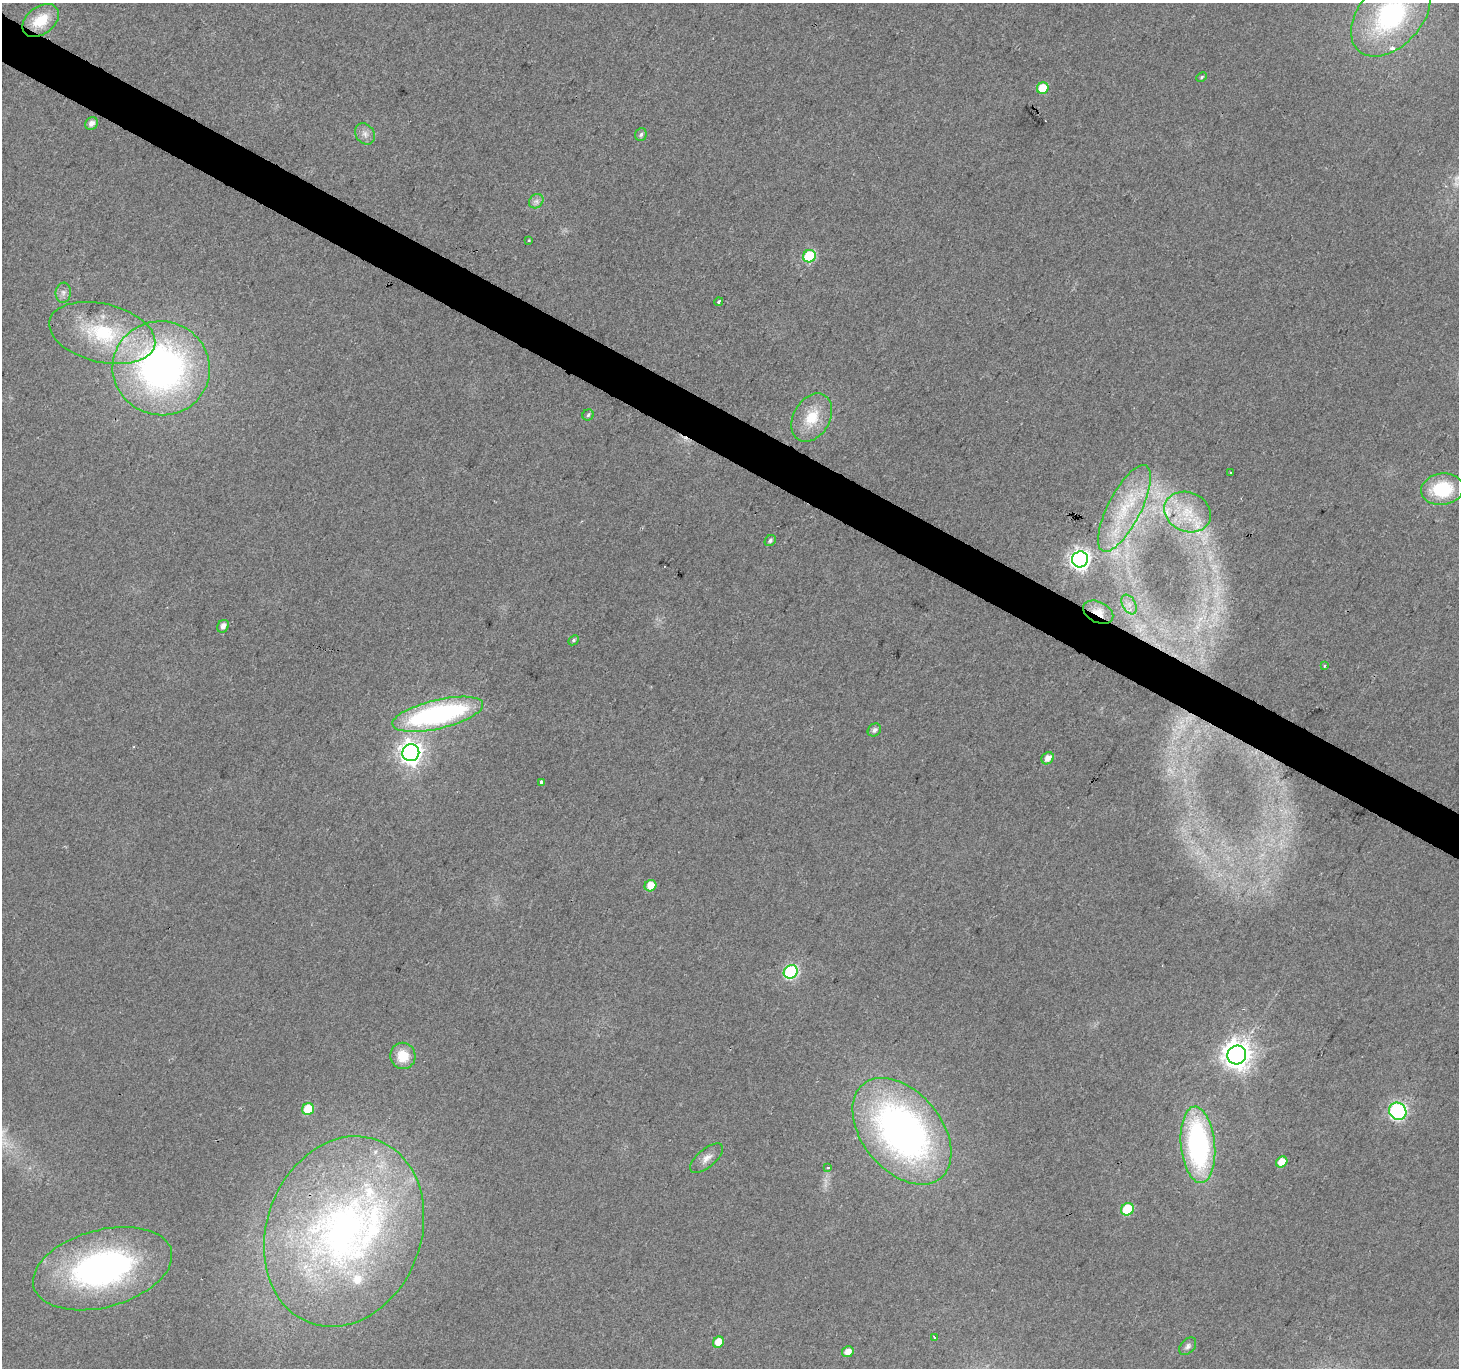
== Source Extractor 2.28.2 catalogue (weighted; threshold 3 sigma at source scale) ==
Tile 11 of 4 x 4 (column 3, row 3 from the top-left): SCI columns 2922-4378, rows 1627-2992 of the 5836 x 5917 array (HDU 1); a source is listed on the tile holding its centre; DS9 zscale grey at full resolution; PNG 1461 x 1370 px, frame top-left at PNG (2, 3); each listed source drawn as its Kron ellipse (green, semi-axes under 4 px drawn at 4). Shown black and unused: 3% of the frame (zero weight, under 2 of 3 exposures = <1% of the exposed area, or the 3 px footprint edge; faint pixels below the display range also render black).
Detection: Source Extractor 2.28.2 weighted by HDU 2 'WHT'; one run over the whole footprint, this tile lists its part. Background 0.0289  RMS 0.0082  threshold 0.0368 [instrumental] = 3 sigma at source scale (4.5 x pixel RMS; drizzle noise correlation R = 1.50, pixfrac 1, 0.0396/0.0396 arcsec/px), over >= 5 px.
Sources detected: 61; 1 too faint to see at this stretch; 3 cosmic-ray / hot-pixel residue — neither listed nor drawn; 7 inside a brighter listed object's ellipse — not listed separately; the other 50 listed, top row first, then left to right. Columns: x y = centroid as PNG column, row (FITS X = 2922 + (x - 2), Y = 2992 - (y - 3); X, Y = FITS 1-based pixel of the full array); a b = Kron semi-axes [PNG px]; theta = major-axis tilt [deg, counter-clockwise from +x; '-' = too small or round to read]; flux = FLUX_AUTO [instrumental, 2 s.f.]
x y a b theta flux
1391 15 48 31 47 140
41 20 20 13 37 22
1202 77 5 3 - 1.1
1043 88 6 5 - 22
91 123 7 6 - 4.8
365 134 11 9 -54 5
641 134 6 5 - 2
536 201 8 6 44 3
529 241 3 3 - 0.89
809 256 6 6 - 60
63 293 10 7 83 3.9
719 302 4 3 - 2.2
102 333 54 29 -14 80
161 368 49 47 -13 360
588 415 6 5 - 1.7
812 418 26 18 60 26
1231 473 3 3 - 4.7
1442 489 21 15 7 46
1124 508 48 16 63 49
1188 512 24 19 -23 30
770 541 6 5 - 2
1080 559 8 8 - 460
1129 605 10 6 -64 4.9
1098 612 16 10 -26 13
223 626 7 5 58 5.2
573 640 6 4 42 1.3
1325 666 3 3 - 1.9
438 714 46 14 13 180
874 730 7 6 - 2.8
411 753 8 8 - 610
1048 758 7 5 39 6.9
541 783 3 3 - 12
650 886 6 5 - 12
791 972 7 6 - 120
1237 1055 9 9 - 1100
403 1056 13 12 - 18
308 1109 6 5 - 28
1398 1111 9 8 - 210
902 1131 61 39 -50 380
1198 1145 38 17 -85 170
707 1158 20 9 40 6.9
1282 1162 6 5 - 12
828 1167 3 3 - 1.8
1127 1209 7 6 - 37
344 1231 97 77 69 400
102 1269 71 38 15 240
935 1338 4 3 - 2.7
718 1342 6 5 - 11
1188 1346 10 6 47 2.7
848 1352 6 5 - 7.2
Overlapping masked pixels (flux is a lower limit): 2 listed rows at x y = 1098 612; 344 1231
Isophote crosses this tile's border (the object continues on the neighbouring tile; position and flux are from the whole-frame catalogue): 1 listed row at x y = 1391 15